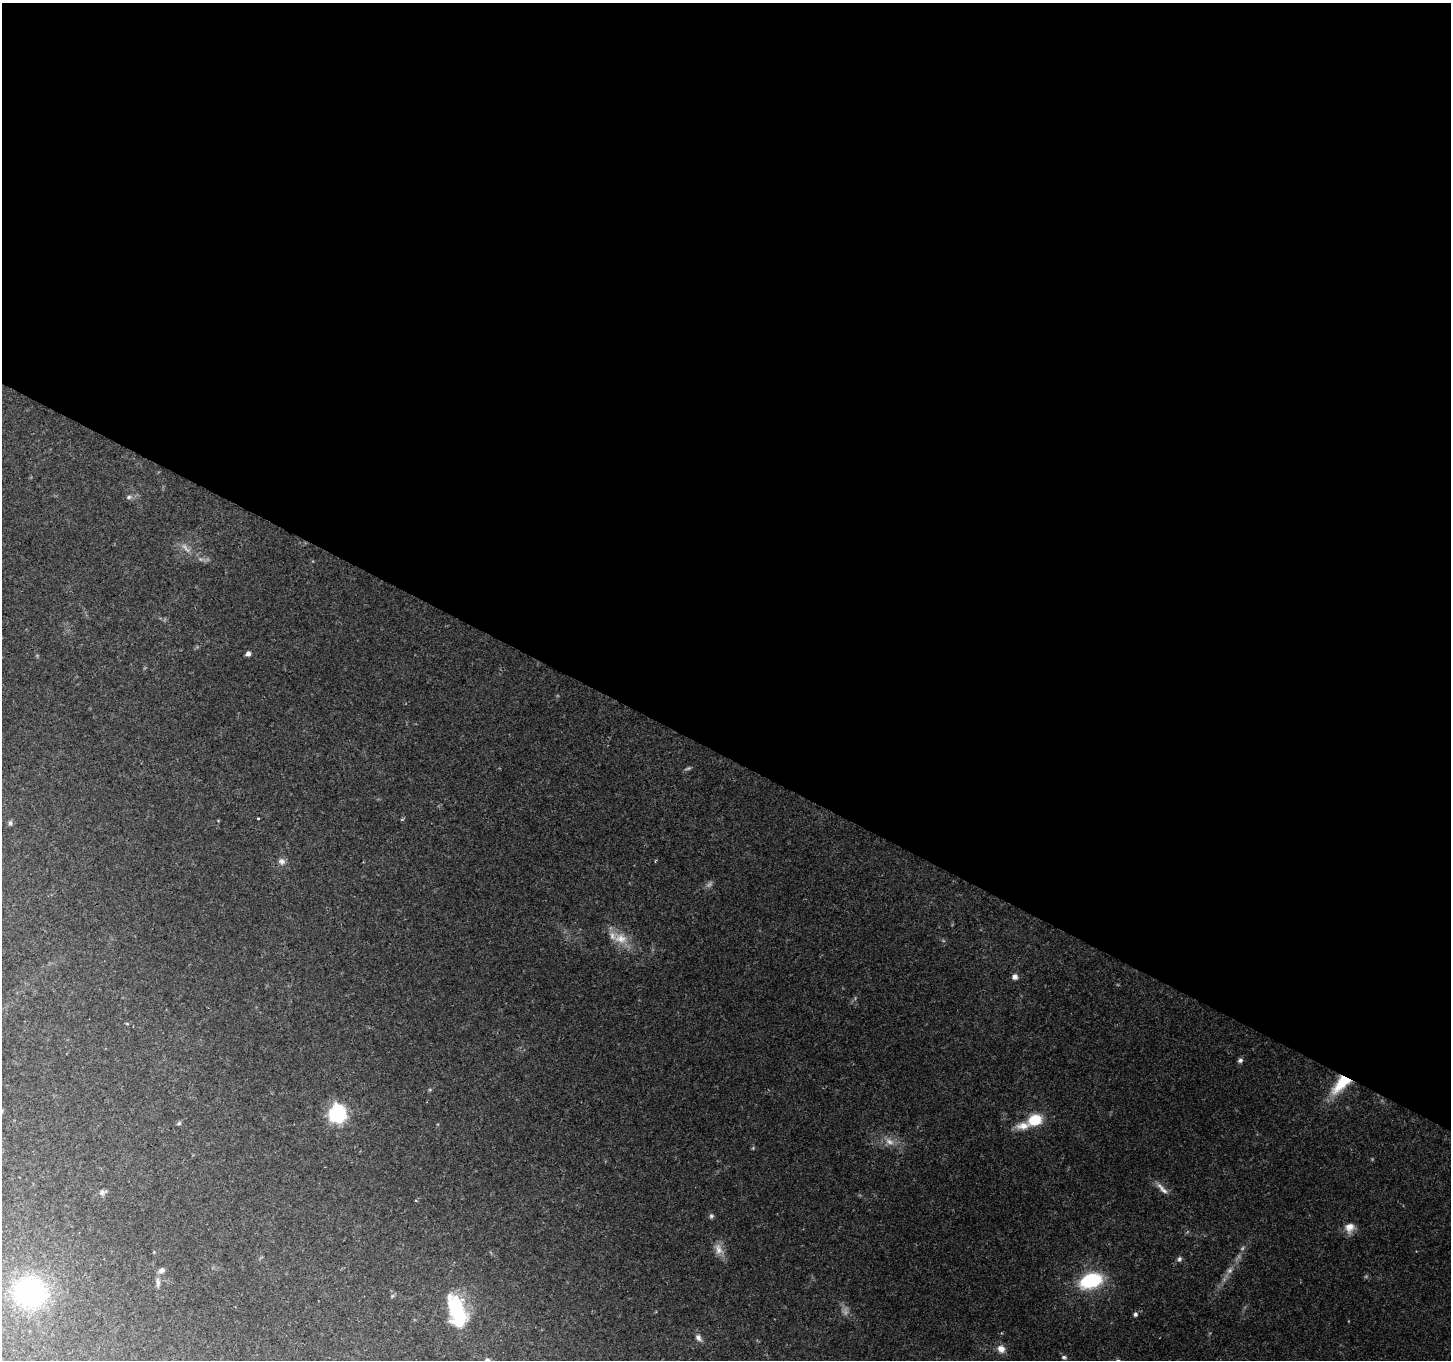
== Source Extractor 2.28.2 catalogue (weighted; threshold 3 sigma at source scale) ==
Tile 3 of 4 x 4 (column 3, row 1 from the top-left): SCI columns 2900-4348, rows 4274-5631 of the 5806 x 5894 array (HDU 1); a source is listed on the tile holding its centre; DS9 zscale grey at full resolution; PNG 1453 x 1362 px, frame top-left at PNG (2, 3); no overlay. Shown black and unused: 56% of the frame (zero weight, under 2 of 3 exposures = <1% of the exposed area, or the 3 px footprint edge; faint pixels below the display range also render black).
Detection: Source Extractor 2.28.2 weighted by HDU 2 'WHT'; one run over the whole footprint, this tile lists its part. Background 0.15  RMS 0.0076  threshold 0.034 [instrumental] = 3 sigma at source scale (4.5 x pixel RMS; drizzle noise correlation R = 1.50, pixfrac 1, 0.0396/0.0396 arcsec/px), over >= 5 px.
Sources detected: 36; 5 too faint to see at this stretch — not listed; the other 31 listed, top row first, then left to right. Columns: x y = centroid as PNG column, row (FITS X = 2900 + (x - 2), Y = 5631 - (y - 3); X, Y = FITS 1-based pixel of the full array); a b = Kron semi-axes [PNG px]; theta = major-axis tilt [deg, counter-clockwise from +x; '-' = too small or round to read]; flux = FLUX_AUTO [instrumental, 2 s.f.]
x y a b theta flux
129 497 7 6 - 1.9
248 654 4 4 - 3.5
258 819 3 3 - 1.2
10 823 6 6 - 1.8
282 861 10 9 - 3.4
620 938 21 14 -16 14
1015 977 7 7 - 3.2
1240 1060 6 6 - 1.9
1341 1083 28 12 46 28
337 1114 7 7 - 230
1035 1120 13 10 19 24
179 1123 7 4 30 1.2
1023 1126 19 10 8 9.2
889 1141 15 9 -28 6.5
1162 1189 22 6 -45 5.1
102 1192 11 6 28 2.5
711 1216 7 6 - 1.6
1350 1227 13 12 - 7.5
718 1249 17 10 -77 7
1179 1259 7 6 - 1.9
162 1270 8 7 - 3.1
1229 1270 10 7 39 3.3
1091 1281 18 11 18 65
158 1282 15 6 -88 3.5
30 1292 33 30 -6 120
392 1296 6 4 46 1
457 1313 36 15 -73 70
1135 1314 5 5 - 1.9
698 1338 10 7 -53 3.7
1001 1349 10 9 - 5.9
1064 1357 7 5 -3 1.5
Overlapping masked pixels (flux is a lower limit): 1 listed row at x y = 1341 1083